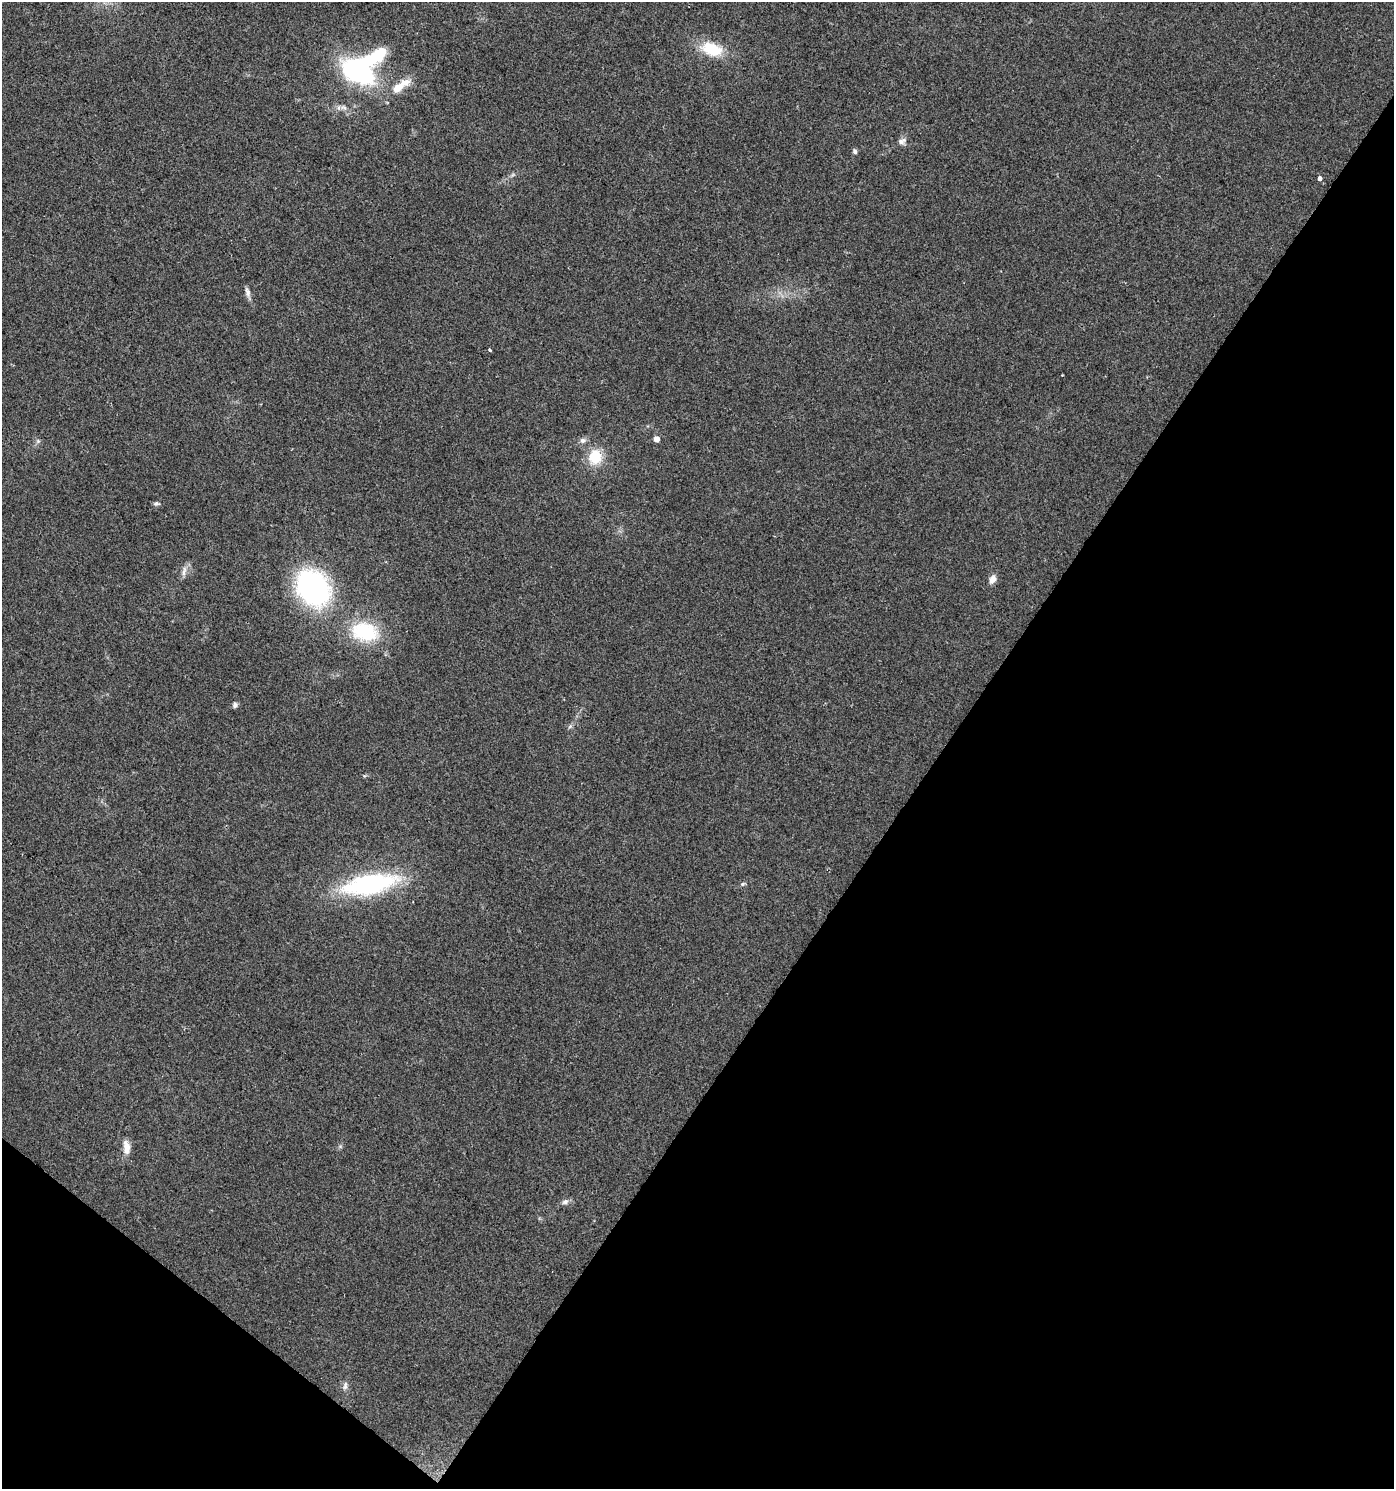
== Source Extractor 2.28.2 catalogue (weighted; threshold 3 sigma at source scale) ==
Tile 15 of 4 x 4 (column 3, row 4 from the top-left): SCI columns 3034-4425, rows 1-1487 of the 6000 x 5953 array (HDU 1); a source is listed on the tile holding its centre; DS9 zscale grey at full resolution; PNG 1396 x 1491 px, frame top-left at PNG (2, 2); no overlay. Shown black and unused: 36% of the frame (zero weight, under 2 of 3 exposures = <1% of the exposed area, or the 3 px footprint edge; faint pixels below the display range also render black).
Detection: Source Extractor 2.28.2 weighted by HDU 2 'WHT'; one run over the whole footprint, this tile lists its part. Background 0.049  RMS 0.0067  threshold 0.0303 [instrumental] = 3 sigma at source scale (4.5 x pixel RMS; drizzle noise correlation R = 1.50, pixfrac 1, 0.0396/0.0396 arcsec/px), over >= 5 px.
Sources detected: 26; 1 inside a brighter object's white glare — not listed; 1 inside a brighter listed object's ellipse — not listed separately; the other 24 listed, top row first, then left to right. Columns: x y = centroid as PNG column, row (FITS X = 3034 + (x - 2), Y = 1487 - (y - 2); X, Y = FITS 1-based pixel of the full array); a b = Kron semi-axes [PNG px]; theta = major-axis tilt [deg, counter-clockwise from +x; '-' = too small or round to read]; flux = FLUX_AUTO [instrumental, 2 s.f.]
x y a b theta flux
712 49 27 16 -18 23
358 71 39 24 -30 86
398 88 20 11 35 10
339 107 6 4 71 1.4
902 141 11 7 24 3.1
855 151 6 5 - 1.6
1320 178 4 4 - 8.8
247 292 14 6 -74 2.9
490 350 4 3 - 2.4
657 439 5 5 - 5.5
583 440 8 7 - 2.7
38 441 6 5 - 1.2
595 457 18 16 79 18
156 503 9 5 3 1.4
184 571 17 5 79 3
992 579 11 7 61 4
313 588 31 24 -56 140
365 632 30 20 -13 42
235 705 8 6 79 1.8
369 884 46 17 11 120
743 884 7 4 31 1.1
126 1147 17 8 -85 6.8
565 1202 9 6 23 2.5
345 1386 11 5 87 2.5